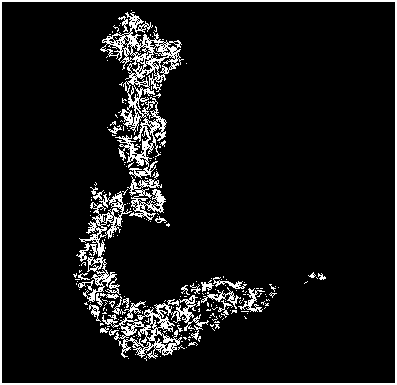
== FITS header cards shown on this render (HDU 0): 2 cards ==
NAXIS1  =                  393
NAXIS2  =                  381

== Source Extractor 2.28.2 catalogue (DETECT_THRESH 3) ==
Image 393 x 381 px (HDU 0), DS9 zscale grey, 1 PNG px = 1 image px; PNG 397 x 385 px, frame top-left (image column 1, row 381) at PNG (2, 2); no overlay
Background 0.499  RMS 2.9e-06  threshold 8.61e-06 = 3 sigma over >= 5 px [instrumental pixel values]
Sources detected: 252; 144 with non-positive FLUX_AUTO (blend fragments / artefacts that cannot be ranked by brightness) are not listed; the other 108 listed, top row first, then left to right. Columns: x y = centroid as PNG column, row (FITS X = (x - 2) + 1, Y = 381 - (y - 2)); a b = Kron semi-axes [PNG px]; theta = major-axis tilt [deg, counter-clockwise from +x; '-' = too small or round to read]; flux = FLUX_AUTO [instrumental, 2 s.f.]
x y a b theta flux
121 17 6 3 10 0.49
134 20 15 12 -76 3.1
125 22 7 3 52 0.46
125 29 4 2 - 0.26
122 39 6 4 -86 0.8
179 43 7 4 -83 1.2
110 50 2 2 - 0.2
107 61 2 2 - 0.042
134 63 2 2 - 0.46
123 68 4 3 - 0.1
128 69 4 2 - 0.5
145 81 4 3 - 0.8
138 83 4 3 - 0.75
159 95 4 3 - 1.1
122 99 7 2 -88 0.026
155 113 7 4 29 0.24
115 131 9 6 26 0.097
157 134 4 2 - 0.4
121 154 9 5 -63 0.4
159 154 4 2 - 0.043
153 163 10 3 44 0.37
132 172 7 3 7 0.73
141 173 8 4 15 0.65
156 175 7 6 - 0.47
132 181 3 2 - 0.37
96 182 3 2 - 0.15
109 193 3 2 - 0.086
148 195 4 3 - 0.43
160 198 18 9 -72 2.6
142 199 5 2 - 0.42
92 205 5 3 - 0.025
118 219 12 8 -89 0.87
156 219 3 2 - 0.13
161 219 8 6 16 0.82
168 224 5 3 - 0.44
93 227 8 6 59 0.91
118 235 2 2 - 0.18
101 260 5 3 - 0.97
95 261 4 3 - 0.36
105 261 6 3 -76 0.44
103 267 4 2 - 0.071
106 271 3 2 - 0.17
98 272 3 2 - 0.32
85 274 4 2 - 0.1
74 275 4 3 - 0.36
311 275 6 5 - 0.67
223 276 2 2 - 0.083
216 277 6 2 5 0.13
322 277 7 4 -14 1.7
101 278 13 4 35 0.77
211 278 3 2 - 0.18
196 280 2 2 - 0.034
307 281 3 2 - 0.072
92 282 3 2 - 0.44
113 282 5 2 - 0.48
303 283 3 2 - 0.097
244 285 6 2 57 0.69
112 286 5 2 - 0.44
278 287 2 2 - 0.21
89 288 3 2 - 0.22
101 288 6 3 44 0.076
257 288 3 2 - 0.34
261 288 8 2 -62 0.027
272 288 6 3 34 0.77
197 289 4 2 - 0.06
118 290 3 2 - 0.37
218 290 3 2 - 0.26
112 291 7 2 -15 0.16
94 292 7 3 39 0.17
181 292 2 2 - 0.17
84 293 4 3 - 0.19
102 294 5 2 - 0.78
113 296 10 3 -6 0.79
219 297 13 5 35 0.21
245 301 2 2 - 0.4
263 302 2 2 - 0.22
85 303 3 3 - 0.66
119 304 3 2 - 0.3
267 304 3 3 - 0.26
249 305 3 2 - 0.15
89 307 3 2 - 0.14
235 307 3 2 - 0.48
258 307 4 3 - 1.3
168 309 8 3 -69 0.71
220 309 4 2 - 0.21
234 311 5 3 - 0.84
260 311 3 3 - 0.8
245 318 3 2 - 0.35
97 320 4 2 - 0.2
124 321 8 3 37 0.34
217 321 5 3 - 0.085
101 324 4 2 - 0.26
212 325 3 3 - 0.23
116 326 3 2 - 0.068
217 326 5 2 - 0.061
107 329 2 2 - 0.062
212 329 2 2 - 0.1
102 330 7 4 -11 1.9
158 332 4 3 - 0.049
176 333 5 3 - 0.54
152 336 14 4 74 0.71
185 338 3 2 - 0.34
192 343 7 3 26 0.65
123 344 6 3 88 0.64
133 347 4 2 - 0.021
125 349 7 3 26 0.48
152 356 5 4 - 0.23
146 359 4 2 - 0.45
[144 non-positive-flux detections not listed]